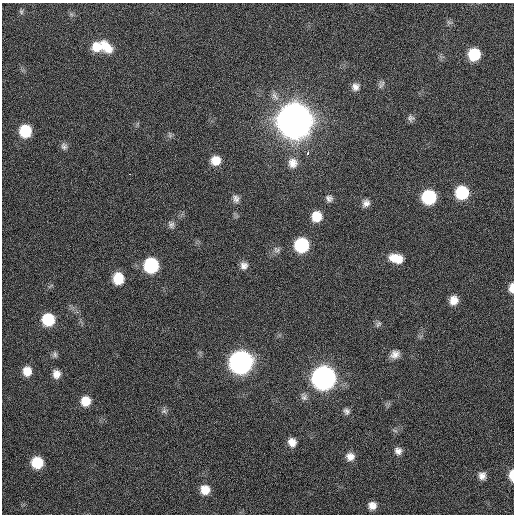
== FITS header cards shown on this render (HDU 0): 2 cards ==
NAXIS1  =                  512 / Axis length
NAXIS2  =                  512 / Axis length

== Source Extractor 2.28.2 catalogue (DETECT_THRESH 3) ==
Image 512 x 512 px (HDU 0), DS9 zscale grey, 1 PNG px = 1 image px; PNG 516 x 516 px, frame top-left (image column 1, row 512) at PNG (2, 3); no overlay
Background 131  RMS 11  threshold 34.4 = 3 sigma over >= 5 px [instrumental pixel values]
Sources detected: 52; all 52 listed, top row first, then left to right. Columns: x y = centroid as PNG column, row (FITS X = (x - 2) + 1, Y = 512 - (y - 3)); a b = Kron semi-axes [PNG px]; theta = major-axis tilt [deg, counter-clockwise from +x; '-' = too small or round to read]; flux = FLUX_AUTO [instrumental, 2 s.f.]
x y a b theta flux
21 12 7 5 -89 1.5e+03
71 14 7 4 -19 1.4e+03
97 46 12 12 - 1.2e+04
106 46 19 11 -48 1.4e+04
474 54 10 9 - 2.7e+04
381 84 11 7 67 2.7e+03
355 87 10 9 - 4.5e+03
275 96 15 8 -60 5.3e+03
411 118 9 8 - 2.7e+03
295 120 13 13 - 3.2e+06
25 131 10 10 - 2.9e+04
170 135 8 5 -79 1.7e+03
64 146 10 8 -70 2.8e+03
308 153 4 3 - 4.7e+03
216 160 10 10 - 1.1e+04
293 163 13 12 - 7.8e+03
129 174 3 2 - 2.9e+03
462 192 11 10 - 4.0e+04
429 197 10 10 - 5.6e+04
329 198 9 8 - 3.1e+03
236 199 11 8 -69 3.8e+03
366 203 10 8 58 4.2e+03
316 216 10 10 - 1.4e+04
171 225 11 8 -57 2.9e+03
302 245 10 10 - 5.7e+04
277 250 10 8 -9 3.1e+03
396 258 16 10 -14 1.3e+04
151 265 11 10 - 6.2e+04
244 266 10 9 - 4.5e+03
118 278 11 9 89 1.9e+04
511 288 10 6 89 5.9e+03
454 300 10 9 - 8.0e+03
48 319 10 10 - 3.3e+04
378 324 9 6 60 2.0e+03
55 354 9 7 83 2.2e+03
395 354 11 9 26 5.4e+03
241 362 12 11 - 4.8e+05
27 371 10 9 - 1.0e+04
56 374 10 9 - 6.1e+03
324 378 12 11 - 5.5e+05
304 397 10 8 -60 3.1e+03
85 401 10 9 - 1.2e+04
164 411 8 7 - 2.4e+03
347 411 9 8 - 2.7e+03
292 442 9 8 - 6.5e+03
398 451 9 8 - 4.1e+03
350 457 10 10 - 6.0e+03
37 462 9 9 - 2.5e+04
512 475 11 5 88 8.8e+03
482 476 9 8 - 4.7e+03
205 490 9 9 - 1.1e+04
372 506 9 9 - 6.0e+03
At the frame edge (FLAGS 8, measured only in part): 2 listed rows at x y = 511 288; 512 475